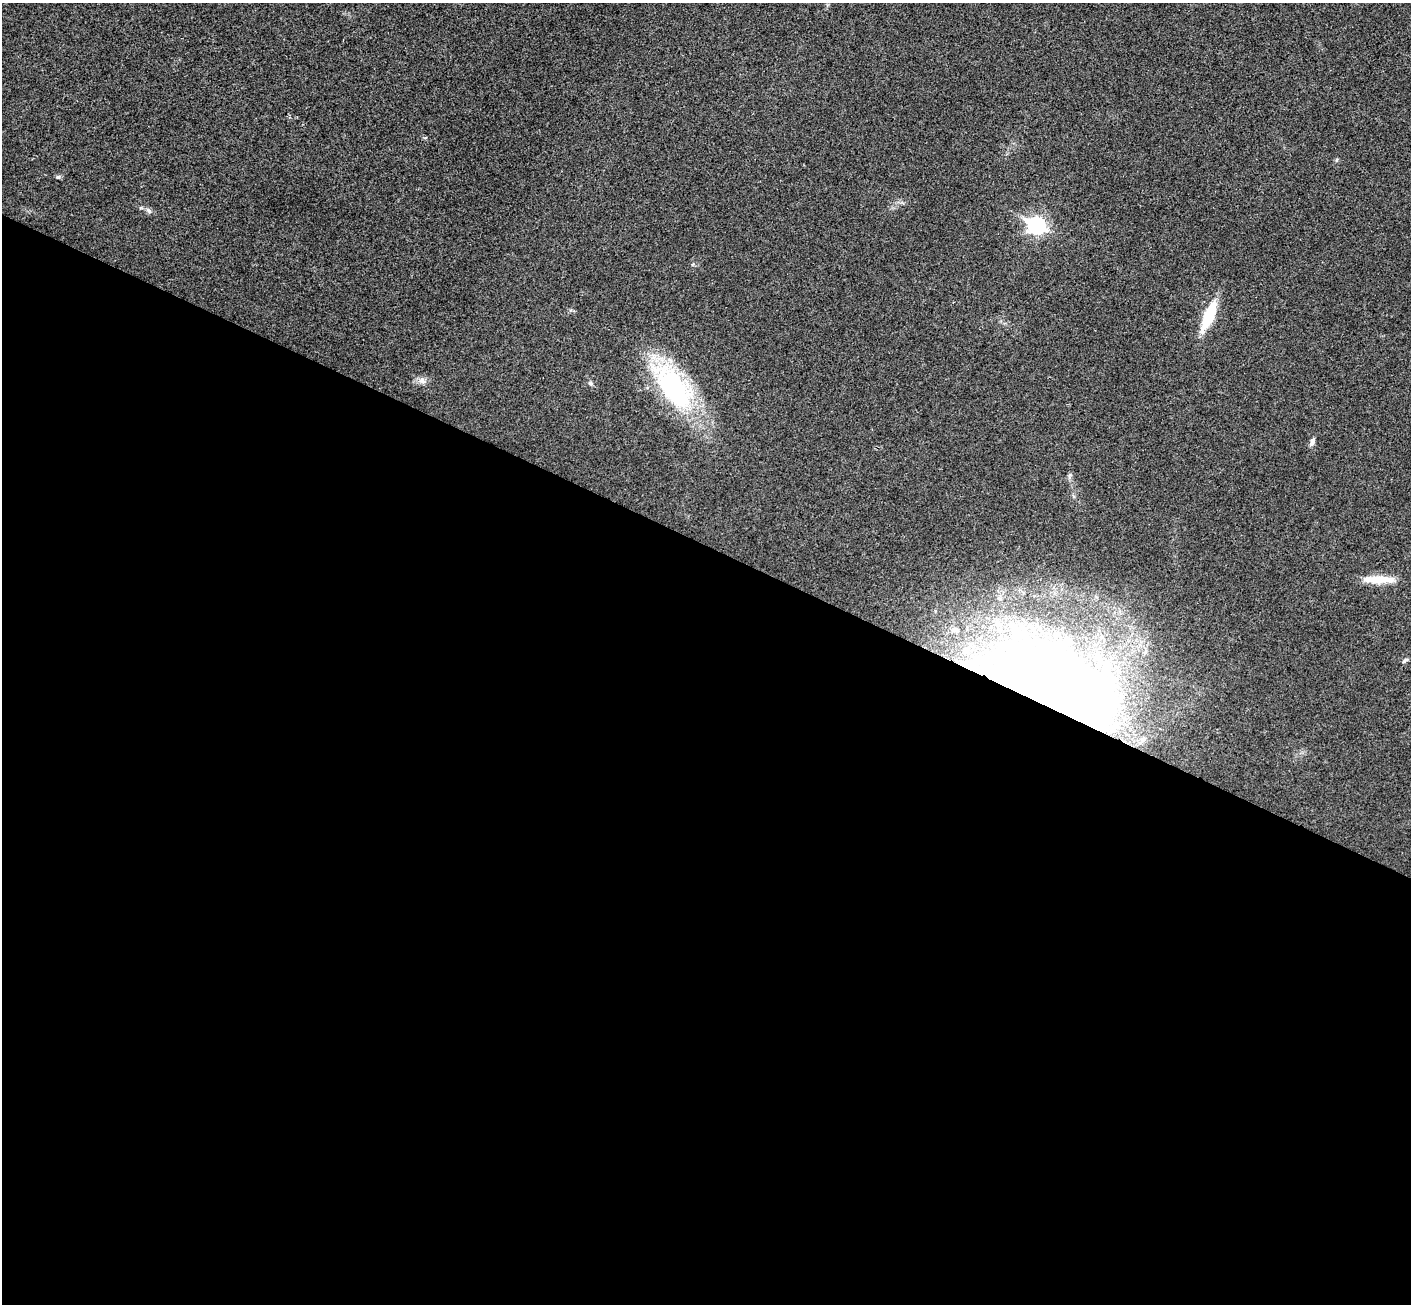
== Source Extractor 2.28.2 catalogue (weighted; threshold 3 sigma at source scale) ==
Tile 14 of 4 x 4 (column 2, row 4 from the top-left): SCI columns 1443-2851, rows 204-1505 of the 5707 x 5742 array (HDU 1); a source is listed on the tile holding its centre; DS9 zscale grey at full resolution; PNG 1413 x 1306 px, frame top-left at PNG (2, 3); no overlay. Shown black and unused: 58% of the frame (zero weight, under 3 of 4 exposures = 6% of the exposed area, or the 3 px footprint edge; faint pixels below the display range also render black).
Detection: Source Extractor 2.28.2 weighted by HDU 2 'WHT'; one run over the whole footprint, this tile lists its part. Background 0.0358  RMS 0.0065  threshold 0.0291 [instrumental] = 3 sigma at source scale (4.5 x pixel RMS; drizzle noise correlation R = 1.50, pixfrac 1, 0.05/0.05 arcsec/px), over >= 5 px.
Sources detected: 12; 2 inside a brighter listed object's ellipse — not listed separately; the other 10 listed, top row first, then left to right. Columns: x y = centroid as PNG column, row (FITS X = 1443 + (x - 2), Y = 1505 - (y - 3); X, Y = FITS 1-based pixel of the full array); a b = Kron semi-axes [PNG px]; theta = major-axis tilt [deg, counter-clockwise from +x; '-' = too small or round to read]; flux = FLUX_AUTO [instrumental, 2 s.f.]
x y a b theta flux
58 177 5 5 - 1
149 211 9 5 -41 1.8
1036 225 8 7 - 170
1209 316 30 10 68 26
422 381 9 7 -56 2.8
673 387 69 31 -53 92
1312 442 11 5 75 2.2
1378 580 25 13 3 12
1404 661 9 4 45 1.2
1044 684 120 58 -24 1100
Overlapping masked pixels (flux is a lower limit): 1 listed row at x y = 1044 684